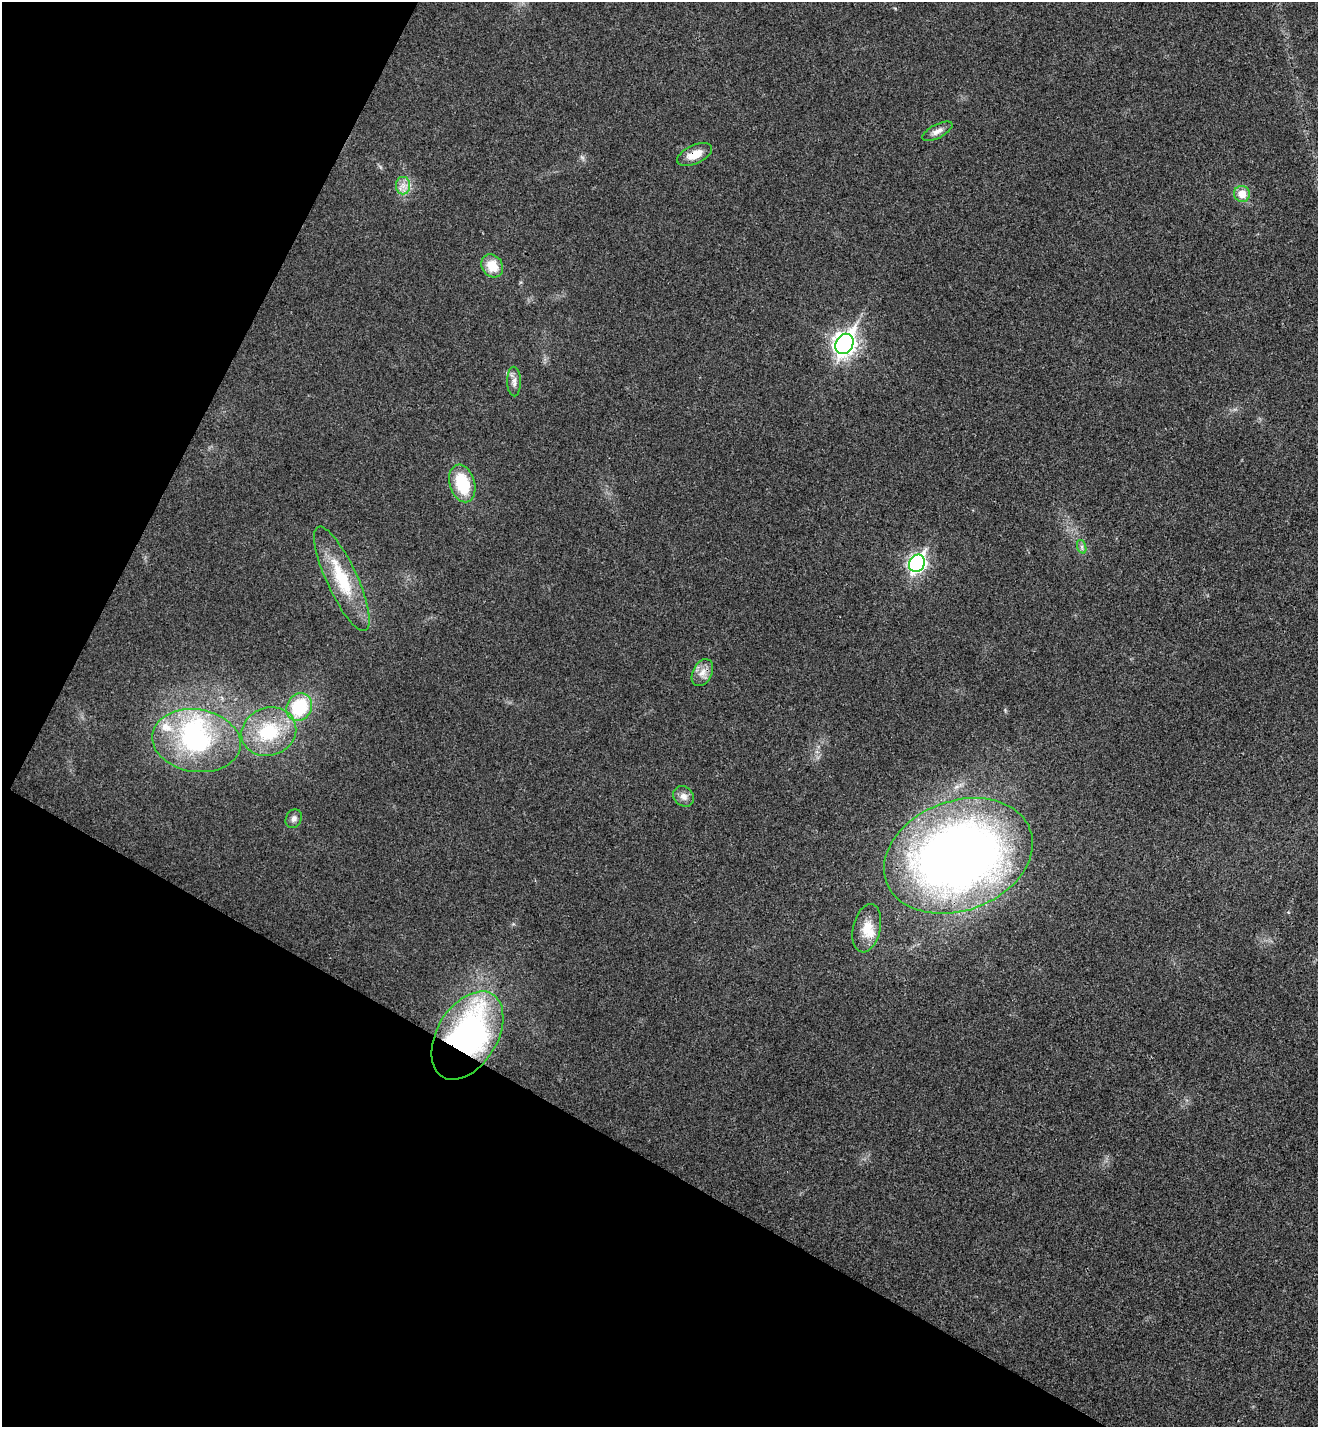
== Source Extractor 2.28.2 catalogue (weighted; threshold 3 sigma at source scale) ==
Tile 9 of 4 x 4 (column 1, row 3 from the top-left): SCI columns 197-1512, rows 1459-2883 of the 5795 x 5765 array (HDU 1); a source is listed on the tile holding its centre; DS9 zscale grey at full resolution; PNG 1320 x 1429 px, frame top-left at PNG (2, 2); each listed source drawn as its Kron ellipse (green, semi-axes under 4 px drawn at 4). Shown black and unused: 28% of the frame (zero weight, under 3 of 4 exposures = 6% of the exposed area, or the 3 px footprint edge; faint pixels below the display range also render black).
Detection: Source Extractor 2.28.2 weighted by HDU 2 'WHT'; one run over the whole footprint, this tile lists its part. Background 0.0216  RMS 0.0064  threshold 0.0287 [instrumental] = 3 sigma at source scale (4.5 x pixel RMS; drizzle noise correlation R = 1.50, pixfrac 1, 0.05/0.05 arcsec/px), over >= 5 px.
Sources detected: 23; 1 inside a brighter object's white glare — neither listed nor drawn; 2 inside a brighter listed object's ellipse — not listed separately; the other 20 listed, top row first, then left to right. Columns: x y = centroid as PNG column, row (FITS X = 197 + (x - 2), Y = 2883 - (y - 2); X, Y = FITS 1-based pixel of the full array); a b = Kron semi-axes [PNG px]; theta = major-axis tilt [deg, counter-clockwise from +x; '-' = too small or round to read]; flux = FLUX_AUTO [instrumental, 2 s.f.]
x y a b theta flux
937 131 17 7 27 3.7
695 154 19 9 24 9.2
403 186 9 7 90 3.8
1242 194 8 8 - 8.1
492 266 12 10 -53 13
844 344 10 8 61 420
514 382 15 7 -89 3.5
462 483 19 12 -73 27
1082 547 7 4 -72 1.5
917 563 9 7 58 200
342 579 57 15 -65 35
702 673 14 9 62 5.6
299 707 14 12 56 37
269 732 28 24 20 38
196 741 44 31 -9 77
684 796 11 9 -41 4.1
294 819 10 7 63 2.7
958 856 76 55 21 610
867 928 24 13 77 12
467 1035 48 30 59 180
Overlapping masked pixels (flux is a lower limit): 2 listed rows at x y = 695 154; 467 1035